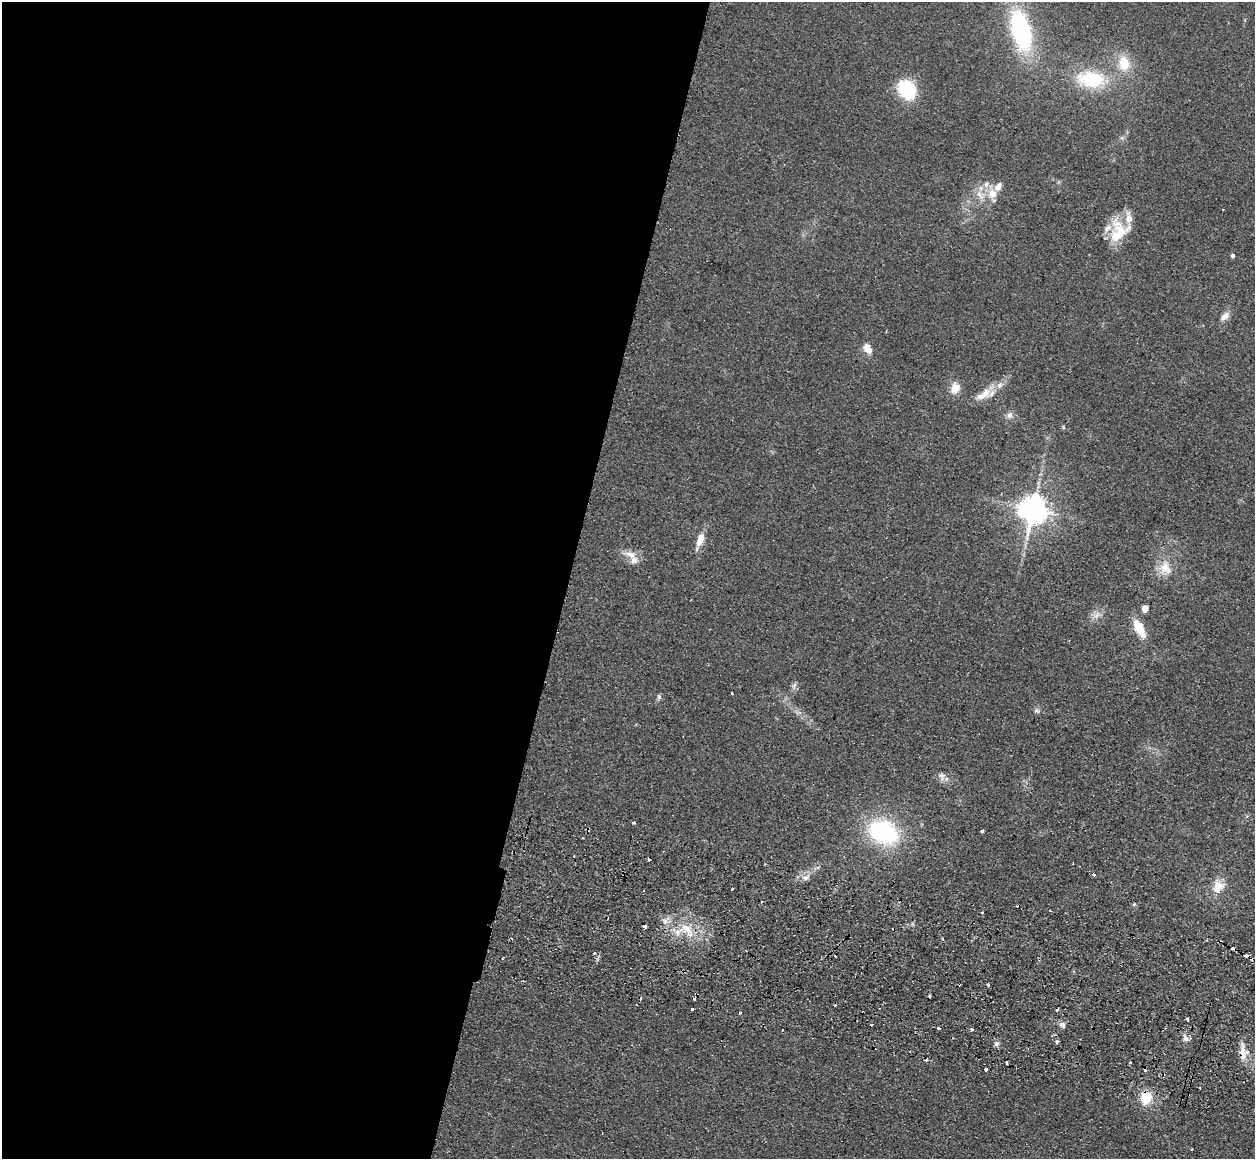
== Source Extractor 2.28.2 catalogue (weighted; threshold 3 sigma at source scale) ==
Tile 5 of 4 x 4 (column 1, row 2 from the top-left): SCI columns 16-1268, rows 2651-3807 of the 5043 x 5143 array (HDU 1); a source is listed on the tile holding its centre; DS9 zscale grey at full resolution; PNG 1257 x 1161 px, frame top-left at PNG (2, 2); no overlay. Shown black and unused: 45% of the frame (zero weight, under 2 of 3 exposures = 3% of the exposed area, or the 3 px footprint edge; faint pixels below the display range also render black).
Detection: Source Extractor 2.28.2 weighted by HDU 2 'WHT'; one run over the whole footprint, this tile lists its part. Background 0.0726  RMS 0.0098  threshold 0.044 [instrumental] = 3 sigma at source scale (4.5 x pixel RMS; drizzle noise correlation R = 1.50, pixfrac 1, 0.05/0.05 arcsec/px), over >= 5 px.
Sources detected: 88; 18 cosmic-ray / hot-pixel residue — not listed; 11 inside a brighter listed object's ellipse — not listed separately; the other 59 listed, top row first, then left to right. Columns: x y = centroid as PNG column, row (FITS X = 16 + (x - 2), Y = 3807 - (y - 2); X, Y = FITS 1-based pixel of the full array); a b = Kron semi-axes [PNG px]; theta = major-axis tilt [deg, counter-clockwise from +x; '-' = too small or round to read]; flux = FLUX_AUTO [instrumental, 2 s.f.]
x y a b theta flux
1021 30 41 18 -75 140
1124 63 19 13 -84 23
1091 79 30 17 -5 60
907 90 14 11 -57 78
992 193 15 13 87 15
1128 217 41 8 90 11
1116 236 21 17 -69 22
1233 256 4 4 - 2.6
1225 316 13 8 45 6.3
869 350 12 9 12 7
1000 385 10 7 35 5.7
955 388 14 11 71 12
986 392 14 10 73 10
1010 415 10 7 66 4.6
1063 427 6 3 -71 1.2
1033 509 9 8 - 1600
700 540 21 8 70 12
630 554 19 9 -16 10
1165 568 20 18 -56 19
1145 608 5 4 - 19
1096 615 13 8 37 6.6
1139 628 21 9 -63 23
794 686 10 7 66 3.4
731 694 3 3 - 3.5
659 697 7 5 89 2.4
1037 711 10 6 -12 2.9
799 712 7 4 -19 2.7
942 776 13 9 -78 5.7
634 823 3 3 - 2.3
982 831 3 3 - 3.1
883 832 32 24 -28 120
1073 863 2 2 - 0.95
806 877 9 8 - 5.2
1218 886 20 15 66 17
1134 904 5 4 - 1.3
982 912 3 2 - 1.1
665 921 8 6 -25 4.8
686 928 21 13 -23 26
1219 941 6 2 21 0.98
594 953 4 3 - 1.3
835 956 3 2 - 2.6
694 998 3 3 - 10
835 1005 3 3 - 1.3
692 1009 3 3 - 2.8
1057 1010 5 3 - 1.7
740 1013 3 3 - 1.3
1187 1019 3 3 - 9
1062 1025 8 7 - 4
939 1028 4 3 - 4.7
972 1029 3 3 - 4
1185 1038 11 7 -55 4.8
1057 1041 3 3 - 6.1
997 1044 7 6 - 3.1
1243 1053 24 8 -85 11
927 1059 3 3 - 2.3
986 1070 3 3 - 4.8
1199 1088 3 3 - 1.9
1146 1098 14 12 83 24
1192 1149 3 2 - 1.4
Overlapping masked pixels (flux is a lower limit): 3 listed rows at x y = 1219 941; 1243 1053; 1146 1098